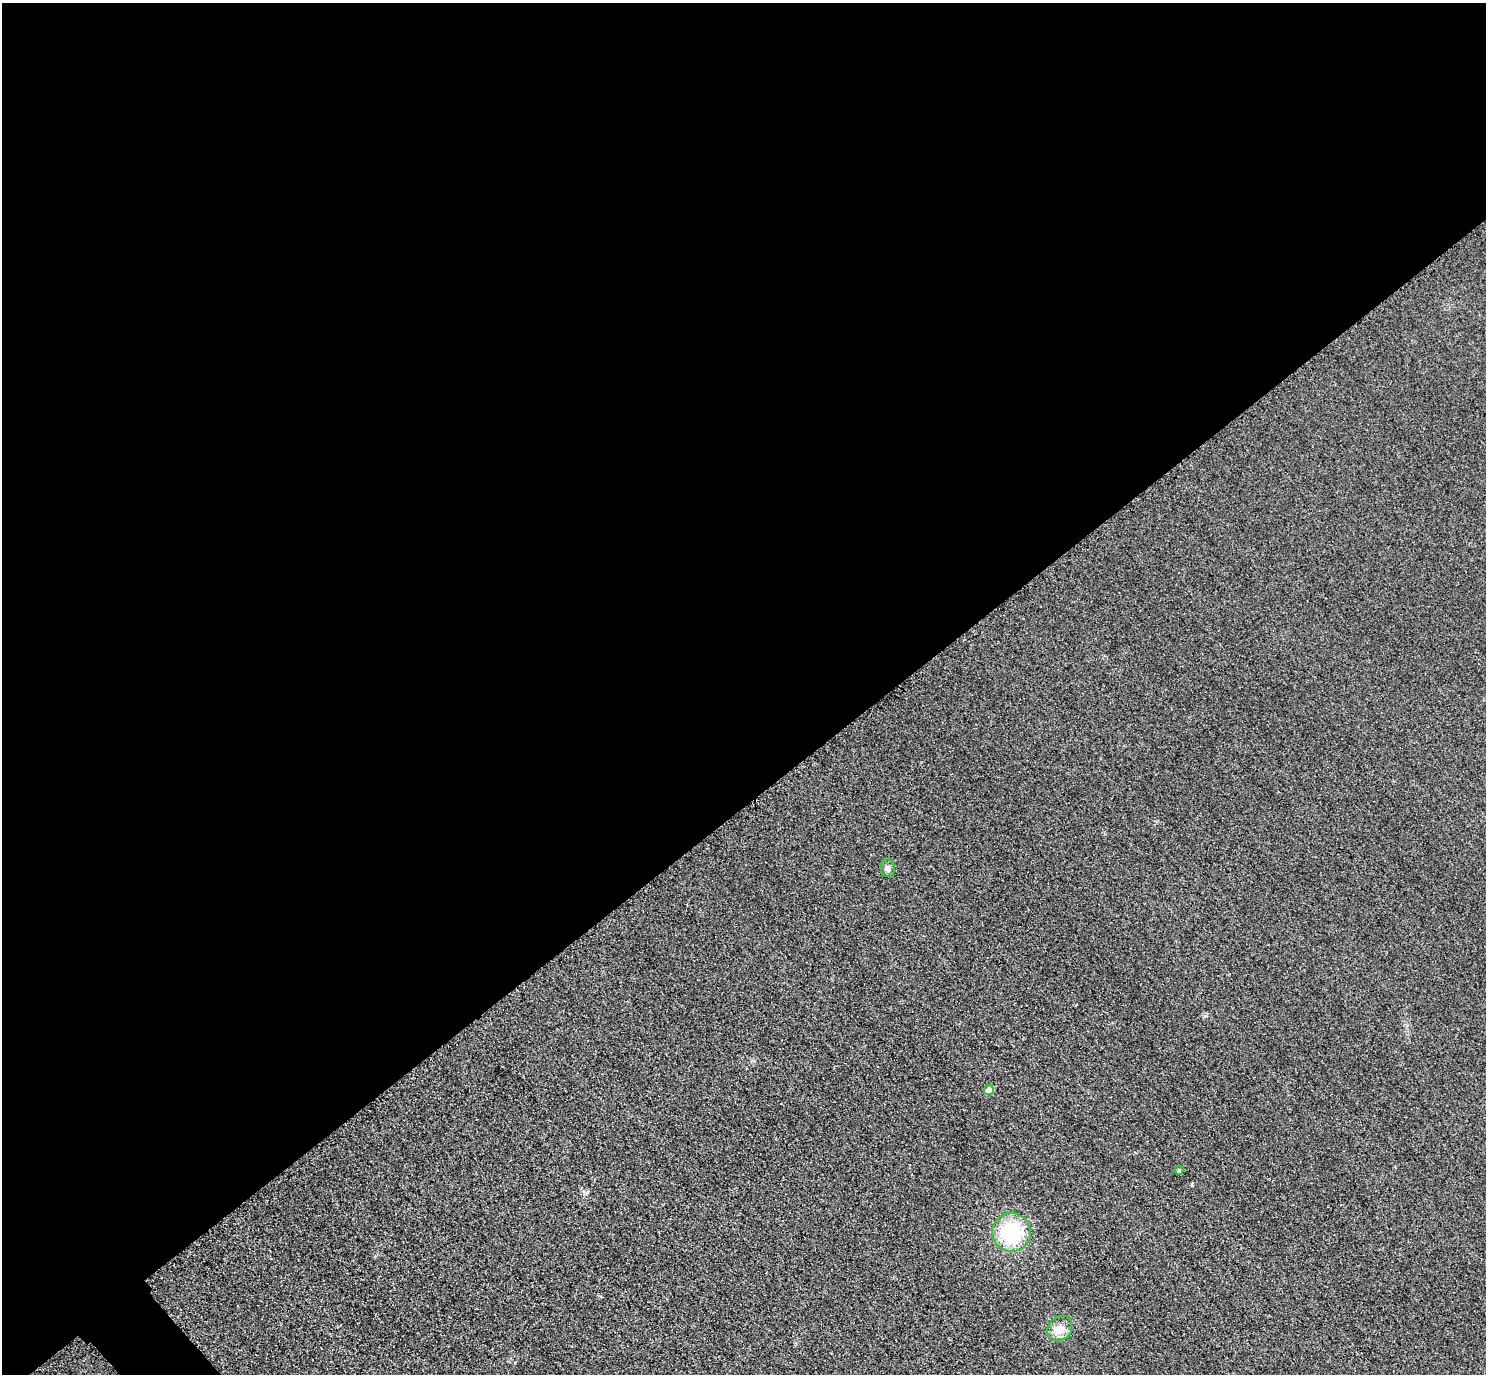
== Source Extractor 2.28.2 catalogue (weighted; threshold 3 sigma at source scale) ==
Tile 2 of 4 x 4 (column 2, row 1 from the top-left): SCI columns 1515-2998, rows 4440-5811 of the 5997 x 5994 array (HDU 1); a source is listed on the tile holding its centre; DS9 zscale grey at full resolution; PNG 1488 x 1376 px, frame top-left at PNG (2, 3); each listed source drawn as its Kron ellipse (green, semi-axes under 4 px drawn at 4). Shown black and unused: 59% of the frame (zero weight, under 3 of 4 exposures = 3% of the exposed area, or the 3 px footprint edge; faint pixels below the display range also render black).
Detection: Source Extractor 2.28.2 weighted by HDU 2 'WHT'; one run over the whole footprint, this tile lists its part. Background 0.0469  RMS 0.017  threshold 0.0777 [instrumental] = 3 sigma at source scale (4.5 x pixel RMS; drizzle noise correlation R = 1.50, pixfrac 1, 0.05/0.05 arcsec/px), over >= 5 px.
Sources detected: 5; all 5 listed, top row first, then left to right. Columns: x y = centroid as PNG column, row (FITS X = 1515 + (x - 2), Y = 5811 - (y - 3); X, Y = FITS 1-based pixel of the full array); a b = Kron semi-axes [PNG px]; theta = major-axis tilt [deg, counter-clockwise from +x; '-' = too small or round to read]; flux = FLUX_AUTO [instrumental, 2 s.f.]
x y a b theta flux
888 868 9 7 -82 5.8
989 1090 5 5 - 27
1179 1170 4 4 - 2.5
1011 1232 19 19 - 110
1060 1329 13 11 46 15